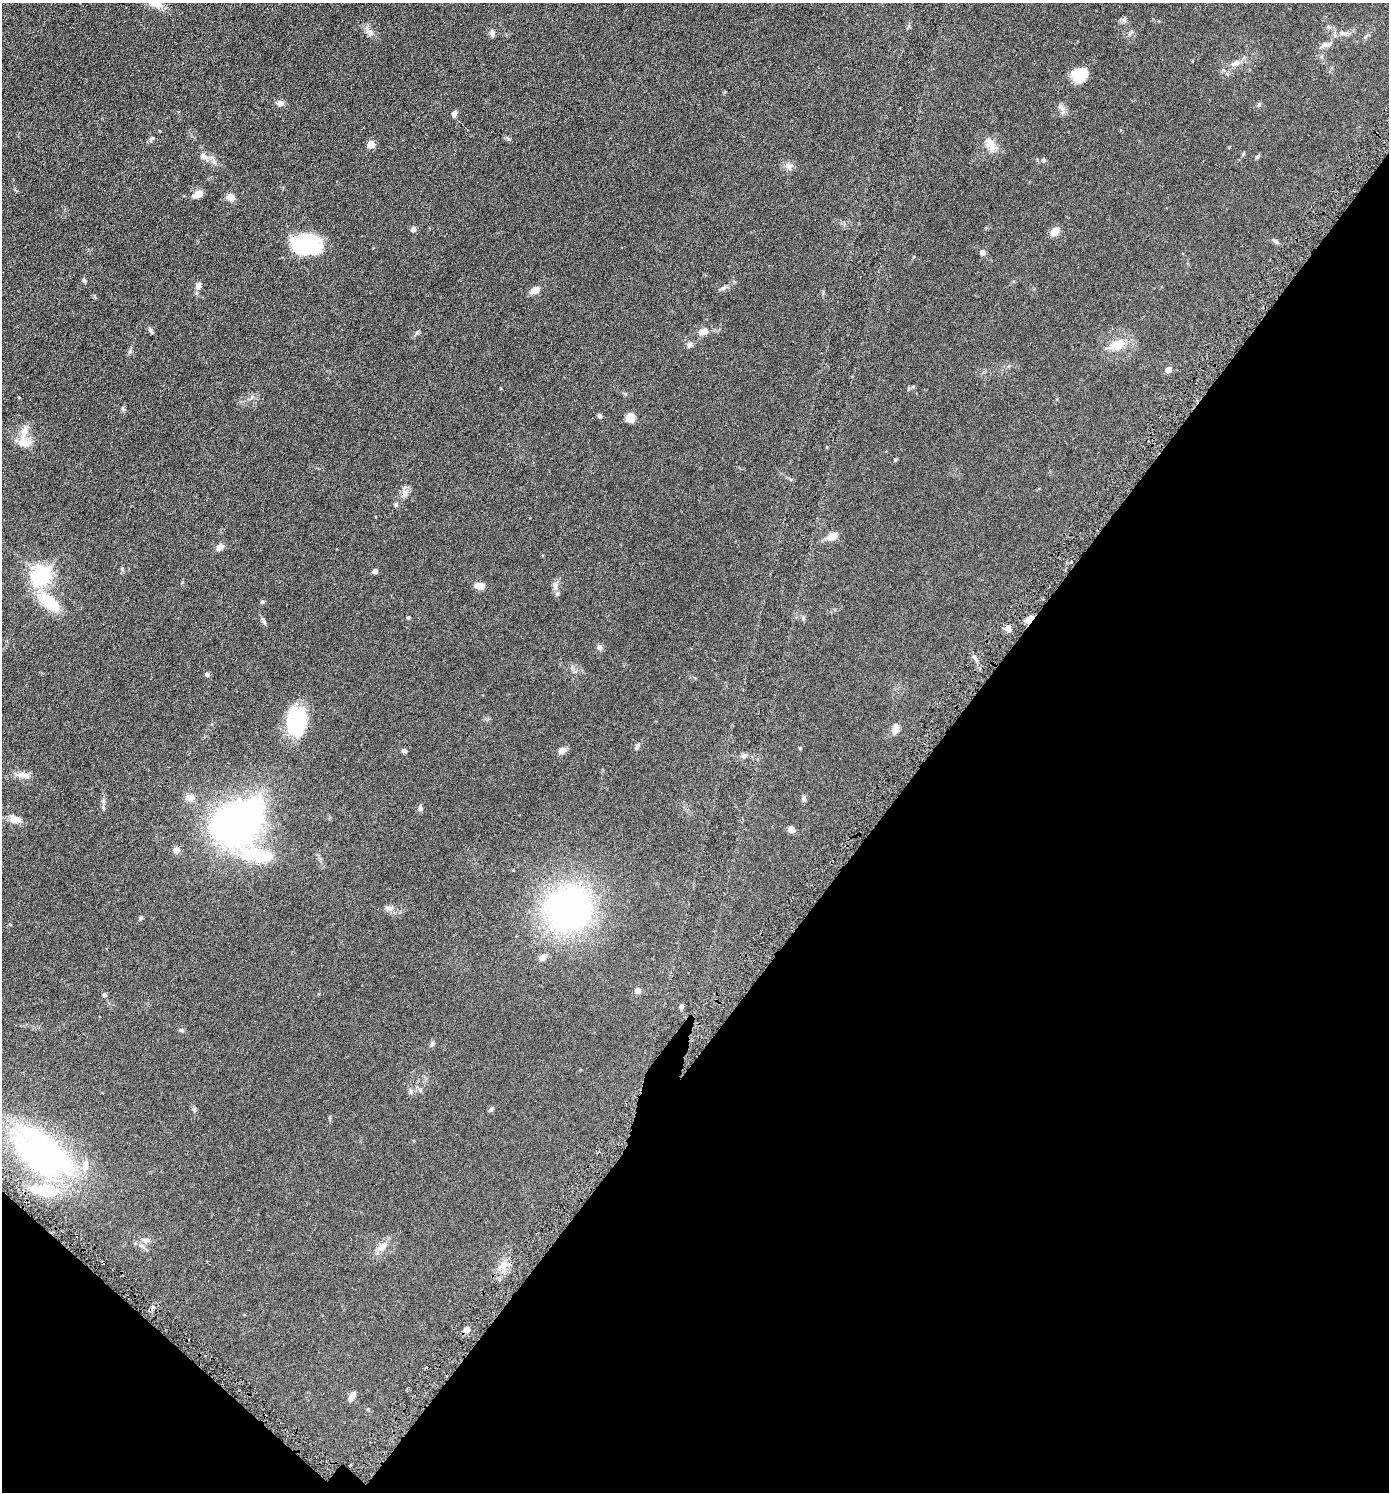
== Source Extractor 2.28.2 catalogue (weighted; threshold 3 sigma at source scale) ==
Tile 15 of 4 x 4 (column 3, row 4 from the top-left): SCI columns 2930-4316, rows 21-1510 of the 6001 x 5996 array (HDU 1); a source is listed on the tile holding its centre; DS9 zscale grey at full resolution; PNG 1391 x 1494 px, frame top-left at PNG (2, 3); no overlay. Shown black and unused: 36% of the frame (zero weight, under 3 of 6 exposures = <1% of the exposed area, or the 3 px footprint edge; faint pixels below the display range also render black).
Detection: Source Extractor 2.28.2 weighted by HDU 2 'WHT'; one run over the whole footprint, this tile lists its part. Background 0.0567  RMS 0.0059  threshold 0.0242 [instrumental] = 3 sigma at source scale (4.09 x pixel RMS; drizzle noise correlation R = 1.36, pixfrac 0.8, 0.05/0.05 arcsec/px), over >= 5 px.
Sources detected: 101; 3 inside a brighter object's white glare — not listed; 4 inside a brighter listed object's ellipse — not listed separately; the other 94 listed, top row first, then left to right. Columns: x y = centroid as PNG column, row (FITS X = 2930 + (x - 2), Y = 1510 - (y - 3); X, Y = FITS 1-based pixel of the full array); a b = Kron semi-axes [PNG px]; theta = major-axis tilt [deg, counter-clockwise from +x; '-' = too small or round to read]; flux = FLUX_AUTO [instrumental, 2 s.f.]
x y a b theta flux
370 32 10 7 -56 2.3
492 33 9 6 -71 1.6
1343 33 11 5 -19 1.9
1326 45 16 6 8 2.2
1235 63 13 7 19 3
1079 76 16 13 -36 9.7
280 103 8 6 3 2.4
1259 104 6 5 - 0.79
1062 108 13 6 -42 2.3
454 114 8 5 69 1.6
508 138 10 3 -33 0.83
151 139 9 4 56 1.1
371 144 5 5 - 11
990 144 22 10 -73 5
203 156 9 7 -45 2.7
1257 157 6 4 46 0.8
1044 160 6 5 - 0.74
789 166 11 9 -43 2.4
197 195 13 7 29 3.6
231 197 11 8 -28 3
413 229 5 5 - 2.7
1055 231 9 7 46 5.4
1275 241 10 5 -33 1.2
309 244 28 22 20 34
982 252 6 6 - 1.9
84 281 7 5 -63 0.8
198 285 9 7 75 2.3
724 288 10 5 40 1.3
535 290 12 8 31 3.4
151 331 10 4 -61 1
703 331 10 8 10 3.6
689 345 8 7 - 1.6
1117 345 19 12 23 8.6
130 351 7 4 73 0.88
1168 370 5 4 - 4.6
19 398 4 2 - 0.38
123 409 7 5 -79 0.85
600 416 4 4 - 1.4
630 418 8 8 - 6.2
24 432 24 8 75 5.6
395 505 8 4 90 0.77
832 536 12 8 22 4.6
220 547 10 7 44 2.2
1071 562 3 2 - 0.44
122 569 6 4 -72 0.7
375 571 4 4 - 2.7
41 575 7 7 - 250
480 586 10 7 -3 3.9
555 586 11 6 -78 2.1
49 602 28 12 -37 21
262 602 7 3 18 0.57
408 617 4 4 - 0.75
803 618 7 4 -47 0.83
1029 619 13 6 52 3.3
264 622 9 4 -55 1
1008 628 8 7 - 2.7
600 647 8 7 - 1.4
207 674 5 4 - 1.4
296 721 29 20 87 33
895 729 14 8 68 2.7
637 747 8 5 79 1.2
800 748 4 4 - 0.44
404 751 7 5 -17 1.1
562 751 11 7 35 2.1
744 756 9 6 10 1.5
24 775 19 8 -11 3.6
190 797 11 9 -12 3.3
804 799 8 6 85 1.3
103 808 9 3 -69 0.81
420 808 7 6 - 1.3
15 819 12 8 -10 5.3
234 825 40 33 18 210
791 829 6 5 - 3.6
176 850 9 9 - 1.8
256 855 70 23 -21 35
390 908 11 8 -4 2.2
568 908 33 31 25 190
141 918 6 5 - 0.68
543 957 12 7 36 2.4
637 990 7 6 - 1.9
104 995 6 5 - 1
681 1006 6 5 - 1.2
182 1030 7 5 -23 0.81
432 1044 6 5 - 0.88
420 1090 7 5 -47 1.1
411 1091 6 6 - 1.1
491 1110 7 4 19 0.75
43 1152 66 37 -38 150
146 1240 11 6 3 2
382 1247 14 9 37 3.7
503 1265 7 4 71 1.9
466 1330 8 6 44 2.7
352 1396 10 5 63 3.2
368 1409 4 4 - 0.41
Overlapping masked pixels (flux is a lower limit): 2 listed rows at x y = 1029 619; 466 1330
Unlisted compact peaks at least as high as the median listed source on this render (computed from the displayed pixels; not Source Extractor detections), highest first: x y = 1124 20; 417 333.